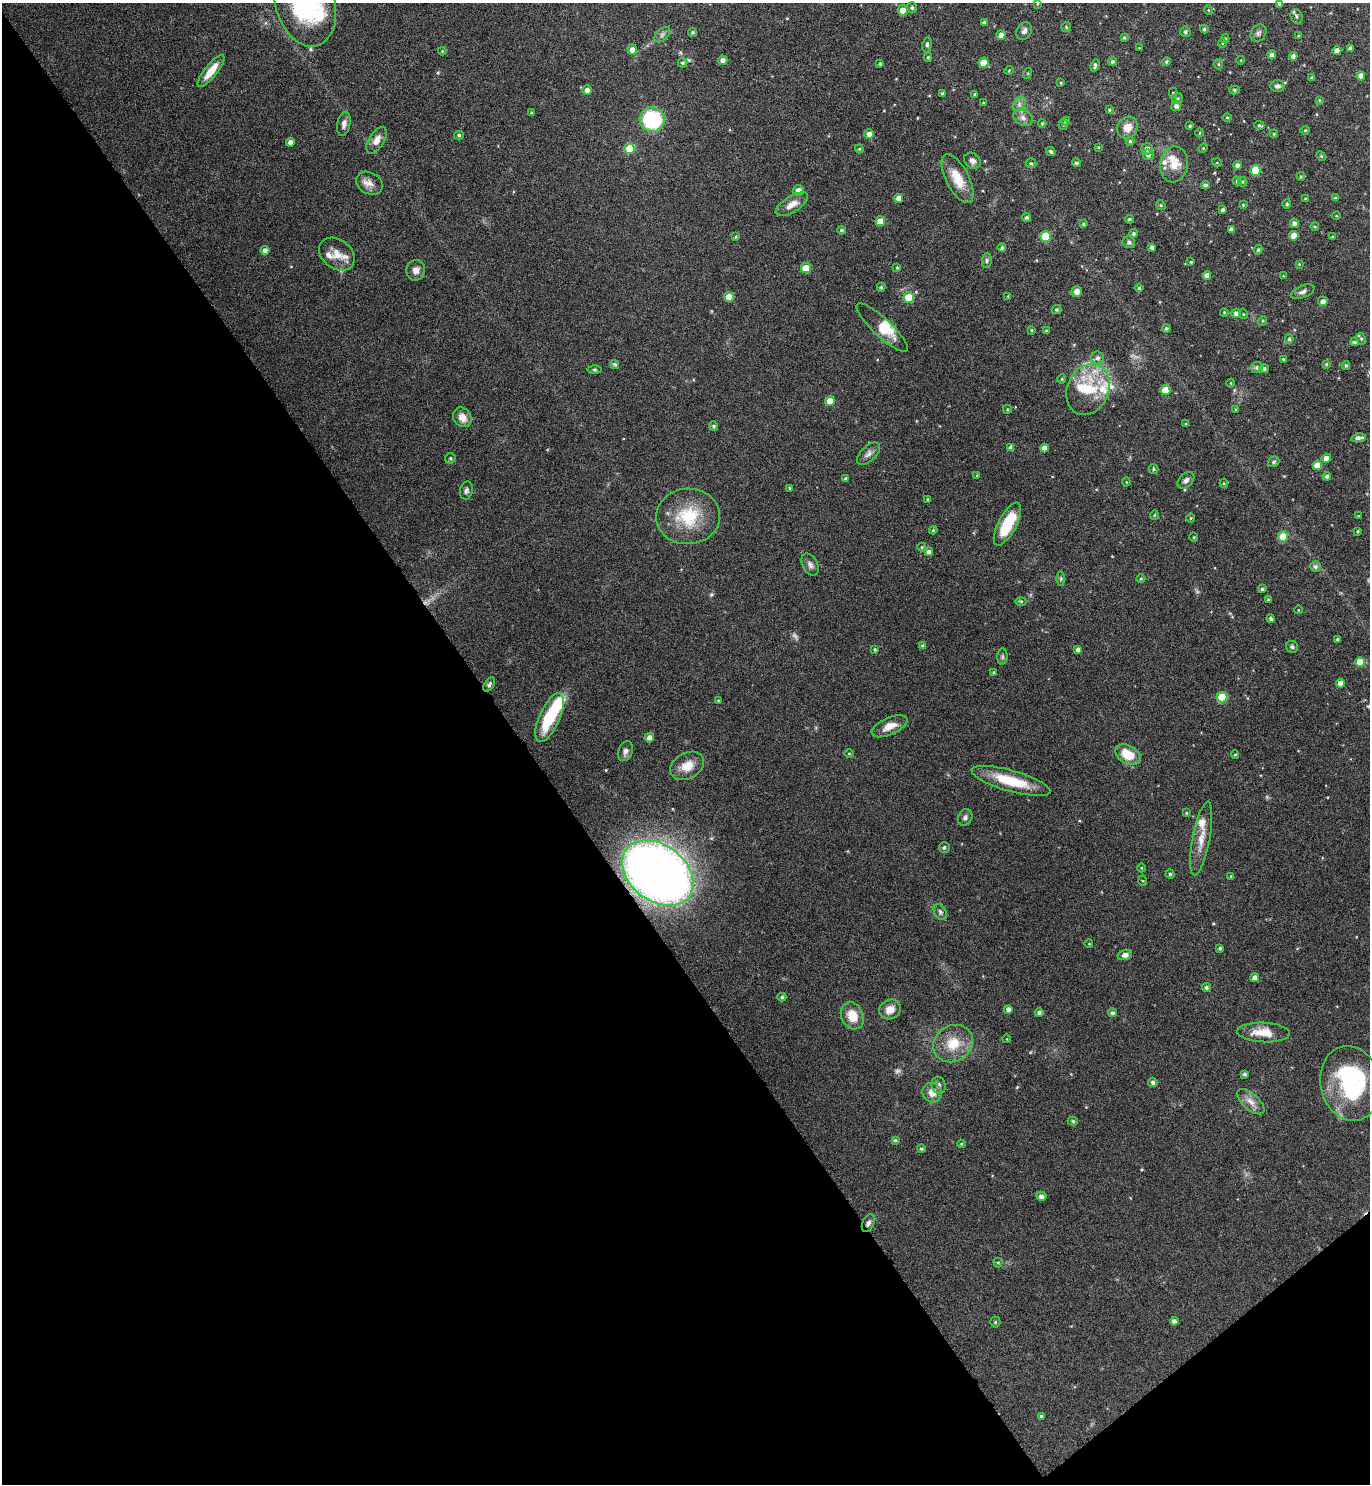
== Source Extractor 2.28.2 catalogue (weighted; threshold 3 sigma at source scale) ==
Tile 14 of 4 x 4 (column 2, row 4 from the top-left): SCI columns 1527-2894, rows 4-1485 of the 5929 x 5933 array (HDU 1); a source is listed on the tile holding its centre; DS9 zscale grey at full resolution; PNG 1372 x 1486 px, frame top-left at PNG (2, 3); each listed source drawn as its Kron ellipse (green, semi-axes under 4 px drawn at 4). Shown black and unused: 40% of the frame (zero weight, under 4 of 8 exposures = <1% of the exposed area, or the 3 px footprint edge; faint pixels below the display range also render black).
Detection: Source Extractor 2.28.2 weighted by HDU 2 'WHT'; one run over the whole footprint, this tile lists its part. Background 0.0784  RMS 0.0044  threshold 0.0181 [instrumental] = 3 sigma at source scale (4.09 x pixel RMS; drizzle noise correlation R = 1.36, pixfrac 0.8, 0.05/0.05 arcsec/px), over >= 5 px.
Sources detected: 286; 3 too faint to see at this stretch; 4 inside a brighter object's white glare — neither listed nor drawn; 9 inside a brighter listed object's ellipse — not listed separately; the other 270 listed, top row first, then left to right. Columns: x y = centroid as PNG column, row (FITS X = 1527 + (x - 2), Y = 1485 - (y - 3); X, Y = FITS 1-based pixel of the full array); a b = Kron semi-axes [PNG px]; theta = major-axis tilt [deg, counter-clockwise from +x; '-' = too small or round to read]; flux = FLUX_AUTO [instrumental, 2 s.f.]
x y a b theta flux
305 3 44 29 -74 52
1037 4 4 3 - 0.34
1279 4 4 3 - 0.59
912 8 5 5 - 0.94
903 10 5 5 - 3.7
1208 10 5 3 - 0.32
1297 16 7 6 - 1
984 23 4 3 - 1
1066 27 5 5 - 0.52
1204 29 4 4 - 0.65
1024 31 9 7 60 1.6
693 32 4 4 - 0.67
1185 32 5 5 - 0.98
1258 33 9 7 54 1.3
662 35 9 6 41 1.2
1001 35 4 4 - 2.4
1298 36 4 3 - 0.32
1124 38 4 3 - 0.66
1225 39 4 4 - 0.39
1222 43 4 4 - 0.43
927 45 8 4 80 1
1139 48 3 3 - 0.26
1350 49 4 4 - 1.4
632 50 5 4 - 2.4
442 51 4 4 - 0.41
1337 51 4 4 - 2.8
1272 55 4 4 - 1.4
1293 56 4 4 - 1.4
928 57 4 4 - 0.56
723 60 4 4 - 1.8
1241 60 4 3 - 0.29
1113 61 5 4 - 0.89
1166 62 4 4 - 0.55
682 63 5 4 - 0.64
984 63 5 5 - 6.4
880 64 4 3 - 0.59
1218 64 5 3 - 0.47
1095 65 6 3 71 1.1
1009 70 5 3 - 0.37
211 71 20 6 51 6.7
1028 73 5 3 - 0.35
1361 76 4 4 - 2.5
1312 78 3 3 - 0.5
1061 83 3 3 - 0.39
1277 86 7 5 1 1.4
587 90 5 5 - 2
1234 90 5 4 - 0.65
1173 93 5 4 - 0.44
942 94 4 3 - 0.67
975 94 3 3 - 0.57
1177 99 6 5 - 0.76
1319 100 4 4 - 0.41
983 103 4 3 - 0.36
1019 104 8 5 61 1.4
1176 106 5 5 - 1.5
1109 110 4 4 - 0.53
532 113 4 4 - 0.61
1227 117 5 3 - 0.38
1023 118 10 7 -29 2
652 119 12 12 - 34
1066 121 4 4 - 0.69
1042 123 4 3 - 0.43
344 124 12 6 79 1.8
1063 125 5 4 - 0.57
1259 125 5 3 - 0.64
1190 126 4 3 - 0.52
1127 127 11 10 - 4.5
1305 130 4 4 - 0.43
1200 133 4 4 - 0.42
869 134 5 5 - 2
1274 134 4 4 - 0.43
459 135 5 4 - 0.63
377 140 15 7 58 3.4
1130 141 4 4 - 0.75
290 142 4 4 - 1.9
1098 147 4 3 - 0.36
1203 148 5 4 - 0.45
630 149 5 5 - 12
859 149 4 4 - 0.46
1147 149 6 5 - 1.9
1051 151 5 3 - 0.95
1148 155 5 5 - 1.5
1321 156 5 4 - 0.45
972 161 9 7 -40 1.7
1031 163 5 5 - 0.54
1076 163 4 4 - 0.95
1217 163 5 3 - 0.34
1174 164 18 14 80 6
1237 165 4 4 - 1.2
1255 170 5 5 - 11
1301 176 4 3 - 0.45
957 179 27 11 -62 8.4
1237 181 4 4 - 0.63
1242 182 5 4 - 0.55
370 183 14 10 -30 3.1
1205 185 4 4 - 1
799 190 5 5 - 2.8
899 198 4 4 - 3.1
1335 198 4 4 - 0.55
1305 199 3 3 - 0.53
792 204 18 8 32 3.8
1287 204 5 4 - 0.48
1161 205 5 4 - 0.51
1243 205 4 4 - 0.35
1222 210 3 3 - 0.78
1336 216 4 3 - 0.35
1026 217 5 4 - 0.9
1129 219 4 3 - 0.61
880 221 5 5 - 5
1294 223 5 4 - 1.6
1083 224 4 4 - 0.55
1315 227 4 3 - 0.35
842 230 4 4 - 0.71
1231 230 4 4 - 1.7
1133 233 4 4 - 0.82
1045 236 5 5 - 15
1294 236 4 4 - 4.5
736 237 4 3 - 0.46
1333 237 4 3 - 0.51
1129 242 6 5 - 1.1
1152 247 4 3 - 1.3
1002 248 4 4 - 0.85
265 250 4 4 - 2
1258 250 5 4 - 0.66
337 254 19 14 -36 5.4
987 260 8 5 84 0.74
1191 262 4 3 - 0.46
1299 264 3 3 - 0.38
806 268 5 5 - 8.8
897 268 4 3 - 0.47
416 270 10 9 - 2.6
1207 275 4 4 - 2.3
1283 276 4 4 - 0.33
881 287 4 4 - 0.56
1139 288 4 4 - 0.66
1077 291 5 5 - 2.9
1303 292 12 6 22 1.5
1008 296 3 2 - 0.28
729 297 5 5 - 5.1
909 297 5 5 - 13
1323 301 5 5 - 2
1057 310 5 4 - 0.65
1224 312 4 3 - 0.42
1236 313 4 4 - 1.6
1243 314 5 3 - 0.34
1262 321 5 3 - 0.39
882 328 34 9 -43 6.8
1166 328 4 4 - 0.79
1031 330 4 3 - 0.41
1046 331 3 3 - 0.58
1289 339 5 4 - 0.66
1361 339 6 4 -62 0.69
1354 342 4 3 - 0.8
1098 358 6 6 - 1.3
1283 359 4 3 - 0.35
615 364 5 4 - 0.84
1326 364 4 3 - 0.49
1346 365 4 3 - 0.57
1257 368 5 5 - 1
1264 368 4 4 - 0.91
594 369 7 3 0 0.58
1062 379 4 4 - 0.42
1231 383 4 3 - 0.31
1088 389 26 20 67 18
1165 390 5 5 - 7.9
830 401 5 5 - 5.6
1007 409 4 3 - 0.43
1236 409 3 3 - 0.44
462 417 10 8 -53 4.3
1186 424 4 3 - 0.38
714 426 5 4 - 0.75
1358 438 7 4 10 1.3
1011 448 4 4 - 2.1
1044 448 4 4 - 2.4
868 454 14 7 44 1.9
450 458 5 5 - 0.57
1326 458 4 4 - 2.5
1274 462 6 5 - 0.85
1317 465 5 4 - 4.2
1154 469 5 4 - 0.54
977 475 4 4 - 0.41
1327 476 4 4 - 1
846 478 3 3 - 0.61
1186 480 10 6 44 1.5
1126 482 4 4 - 0.38
1224 483 4 4 - 0.44
790 488 4 3 - 0.57
466 491 9 6 76 1.1
928 500 4 3 - 0.65
1154 515 4 3 - 0.34
688 516 32 28 3 20
1358 516 3 2 - 0.32
1191 518 4 3 - 0.33
1007 524 24 9 62 14
933 530 4 3 - 0.51
1358 531 3 3 - 0.41
1194 537 4 3 - 0.34
1283 537 5 5 - 10
922 547 4 4 - 0.4
929 552 4 4 - 1.8
810 565 12 7 -61 1.7
1315 567 5 5 - 0.96
1061 579 7 4 -90 0.63
1141 579 4 3 - 0.37
1262 589 3 3 - 0.76
1269 600 3 3 - 0.88
1021 601 6 4 -1 0.52
1298 610 4 3 - 0.28
1271 619 4 4 - 0.73
1338 639 3 3 - 0.85
923 646 4 4 - 1.3
1292 647 6 5 - 0.86
875 649 3 3 - 0.53
1078 650 4 4 - 1.5
1002 657 8 5 85 0.82
1360 662 5 5 - 6.3
994 672 3 3 - 0.37
1341 683 4 4 - 3
489 684 8 4 58 1
1222 697 5 5 - 13
718 700 4 3 - 0.39
549 718 26 10 66 20
890 726 19 8 24 4.5
649 738 5 4 - 2.2
626 751 10 7 68 1.7
849 754 5 3 - 0.35
1128 755 13 9 -30 9.1
1235 755 4 4 - 0.57
687 766 18 13 29 5.9
1011 781 41 10 -16 15
1186 813 3 3 - 0.37
965 817 8 7 - 1.3
1201 838 37 8 79 6.3
944 847 5 5 - 0.82
1141 868 4 3 - 0.33
658 873 39 28 -37 430
1170 874 4 4 - 0.57
1231 876 4 3 - 0.31
1143 881 5 3 - 0.39
940 912 8 6 -62 1.1
1089 944 4 3 - 0.29
1220 948 4 3 - 0.77
1125 955 7 5 14 2.3
1255 978 4 4 - 2.1
1206 988 4 4 - 0.92
782 997 4 4 - 0.77
890 1009 11 9 28 3.9
1008 1009 4 4 - 1.5
1039 1013 4 4 - 1.1
1113 1013 4 4 - 0.95
852 1016 14 11 -64 7.3
1263 1032 26 10 -3 7.7
1007 1039 4 3 - 0.29
953 1044 21 18 32 10
1245 1074 4 4 - 0.84
1153 1082 4 4 - 1.1
1350 1083 38 30 -78 47
939 1085 8 7 - 1.3
932 1093 10 9 - 3.7
1251 1102 16 8 -42 3.2
1073 1121 5 4 - 0.75
895 1140 4 3 - 0.55
961 1144 4 4 - 0.49
921 1149 4 4 - 0.6
1041 1196 5 4 - 1.8
868 1223 9 6 66 1.6
998 1262 5 4 - 0.49
1174 1321 4 4 - 1.5
995 1322 5 5 - 0.5
1041 1416 4 4 - 0.56
Overlapping masked pixels (flux is a lower limit): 2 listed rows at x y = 658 873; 868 1223
Isophote crosses this tile's border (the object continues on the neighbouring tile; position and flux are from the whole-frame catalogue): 3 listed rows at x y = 305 3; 1361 76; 1350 1083